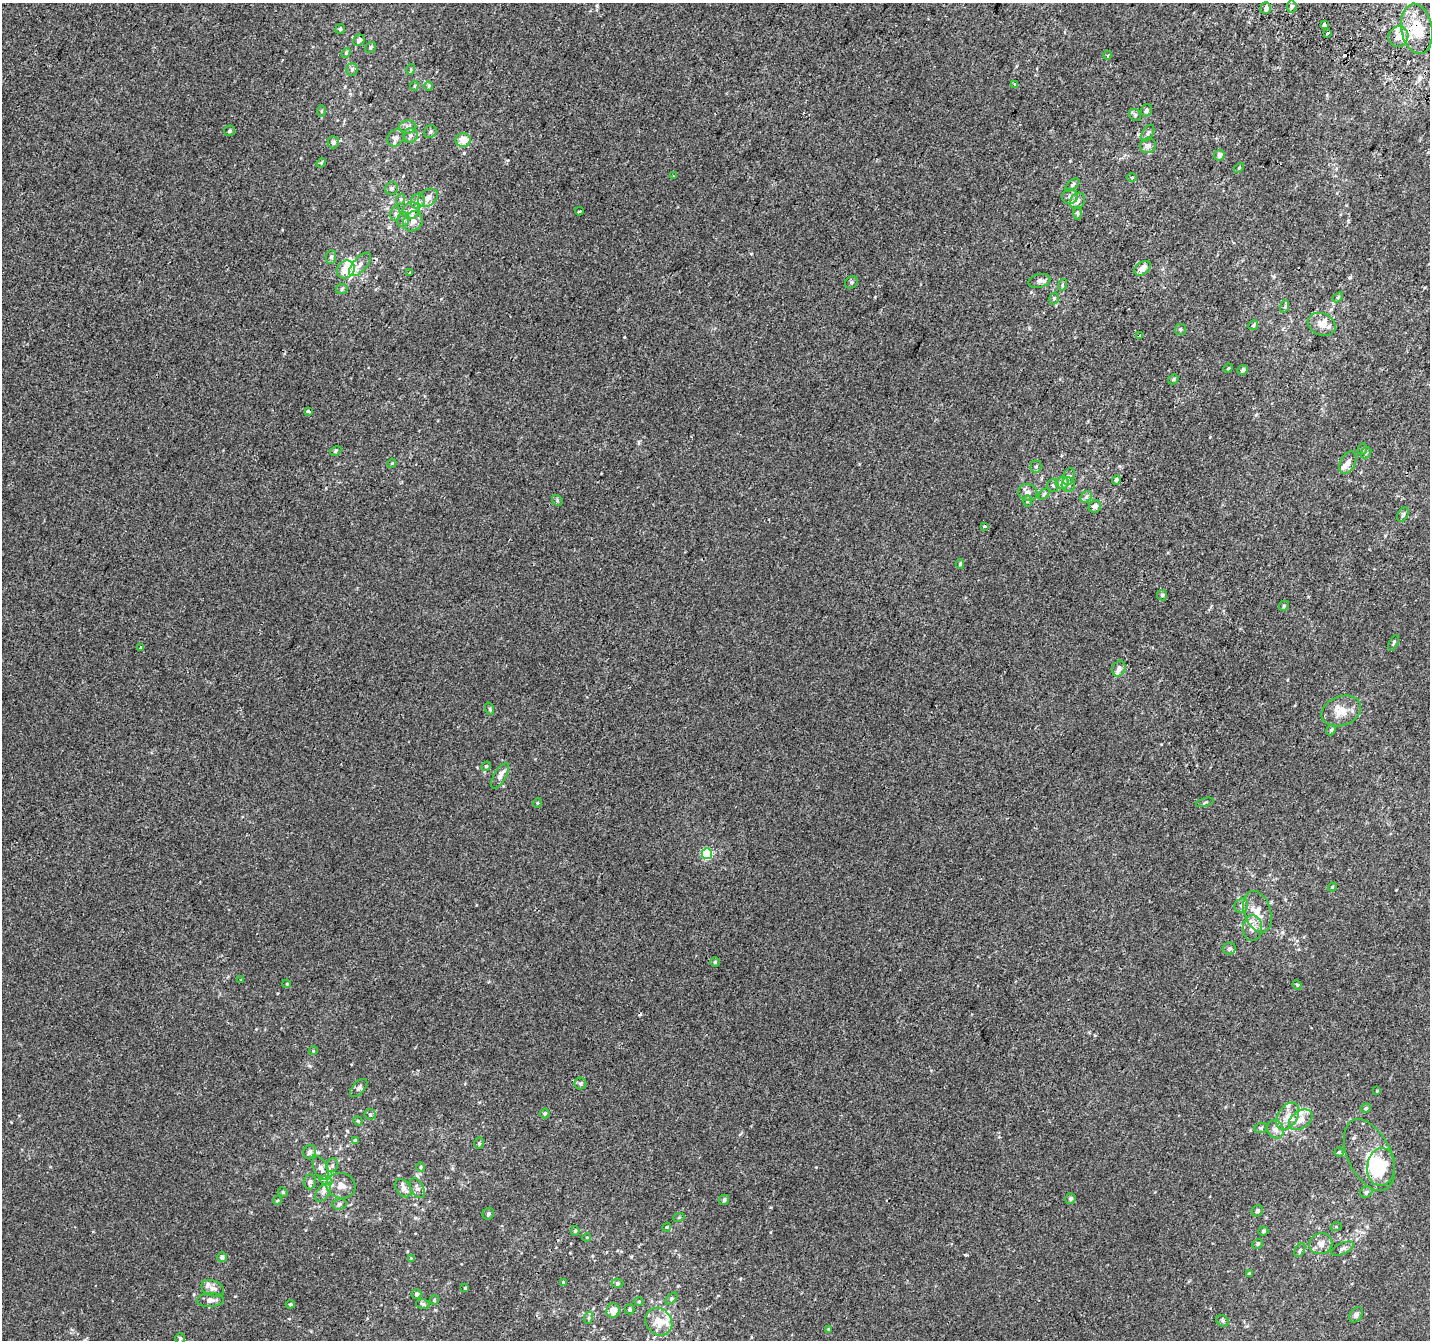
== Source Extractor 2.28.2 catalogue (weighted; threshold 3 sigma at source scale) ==
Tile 10 of 4 x 4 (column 2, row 3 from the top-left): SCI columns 1455-2882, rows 1644-2981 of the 5758 x 5899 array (HDU 1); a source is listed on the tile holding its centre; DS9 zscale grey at full resolution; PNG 1432 x 1342 px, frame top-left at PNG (2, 3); each listed source drawn as its Kron ellipse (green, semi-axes under 4 px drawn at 4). Shown black and unused: <1% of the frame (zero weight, under 2 of 3 exposures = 2% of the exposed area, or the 3 px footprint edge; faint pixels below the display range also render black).
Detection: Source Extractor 2.28.2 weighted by HDU 2 'WHT'; one run over the whole footprint, this tile lists its part. Background 2.19e-04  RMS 0.0036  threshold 0.0161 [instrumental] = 3 sigma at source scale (4.5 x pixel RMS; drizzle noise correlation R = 1.50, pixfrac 1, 0.0396/0.0396 arcsec/px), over >= 5 px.
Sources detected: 202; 2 inside a brighter object's white glare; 4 cosmic-ray / hot-pixel residue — neither listed nor drawn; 21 inside a brighter listed object's ellipse — not listed separately; the other 175 listed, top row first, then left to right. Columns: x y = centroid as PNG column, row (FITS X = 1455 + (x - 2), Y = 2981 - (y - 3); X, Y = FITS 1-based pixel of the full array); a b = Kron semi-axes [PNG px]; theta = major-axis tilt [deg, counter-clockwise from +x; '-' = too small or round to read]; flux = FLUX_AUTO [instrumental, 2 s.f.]
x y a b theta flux
1292 7 6 4 84 0.66
1266 8 6 5 - 1.3
1324 25 3 3 - 21
340 29 5 4 - 0.46
1417 29 25 15 -80 11
1327 33 3 2 - 0.73
1398 36 11 10 - 3
359 40 6 5 - 1.1
371 47 6 5 - 0.61
346 53 5 4 - 0.4
1108 55 4 3 - 0.34
411 69 5 3 - 0.36
352 70 6 5 - 0.7
1015 84 4 3 - 1.5
414 86 5 3 - 0.32
429 86 5 4 - 0.43
1146 110 6 5 - 0.98
321 111 5 3 - 0.37
1135 115 6 5 - 0.68
408 127 8 6 4 1.4
229 131 5 5 - 0.6
430 132 7 6 - 0.79
1148 133 9 5 60 1
411 136 7 7 - 1.2
396 138 9 7 46 1.6
463 140 7 6 - 4
333 142 6 5 - 0.84
1148 146 8 7 - 1.5
1219 155 6 5 - 1.4
321 163 5 4 - 0.33
1239 168 6 4 46 0.37
673 176 3 2 - 0.38
1132 178 5 3 - 0.34
1072 185 8 4 42 0.61
392 189 6 6 - 0.85
1070 197 8 7 - 1.4
428 198 11 7 39 2.1
401 199 6 3 72 0.44
418 201 8 6 59 1.6
1077 201 8 7 - 1.6
411 210 9 8 - 1.9
579 211 4 3 - 1
1078 213 6 4 -89 0.55
395 214 7 5 84 0.72
403 220 8 5 76 0.92
413 221 11 9 50 2.2
331 257 7 5 87 0.91
360 264 14 6 48 2.1
1142 268 9 6 38 2.3
346 269 10 8 42 5.9
410 273 4 3 - 0.29
1039 281 11 7 15 1.4
851 282 7 5 44 0.67
1062 285 6 4 73 0.41
342 289 6 5 - 0.59
1338 297 6 4 45 0.49
1054 298 6 4 74 0.58
1285 306 6 4 73 0.46
1322 324 14 11 -24 3.3
1253 325 5 4 - 0.54
1180 329 5 5 - 0.55
1139 336 3 3 - 0.4
1228 368 5 4 - 0.38
1243 370 5 4 - 0.87
1173 379 5 4 - 0.47
308 411 4 3 - 1.7
1362 449 6 4 69 0.52
336 451 6 4 30 0.52
1366 453 6 5 - 0.52
392 463 5 3 - 0.31
1348 463 12 7 63 1.9
1036 467 6 5 - 0.61
1069 477 9 5 72 0.82
1116 480 4 4 - 1.1
1062 483 6 6 - 2.6
1053 485 6 5 - 0.64
1068 485 7 6 - 1.3
1028 493 10 8 -22 1.8
1044 494 6 4 45 0.54
1086 497 6 5 - 0.79
557 500 6 4 -50 0.53
1027 501 6 4 87 0.49
1095 507 6 6 - 1.6
1403 515 8 5 63 0.69
984 526 3 3 - 0.9
960 564 4 4 - 0.47
1162 595 5 5 - 0.54
1284 606 5 4 - 0.43
1394 643 8 4 66 0.52
140 647 3 3 - 0.99
1119 668 8 6 67 1.4
490 709 6 4 -72 0.46
1341 711 20 14 21 5.4
1331 730 5 4 - 0.57
486 766 5 4 - 0.45
500 776 14 6 59 2.7
1205 802 9 3 15 0.39
537 803 5 3 - 0.31
707 854 5 5 - 30
1332 887 4 4 - 0.36
1241 906 7 6 - 1
1257 912 21 13 -72 5.8
1252 928 13 9 87 2.9
1229 949 6 6 - 0.98
715 962 5 4 - 0.49
241 980 3 3 - 0.74
287 984 4 3 - 0.31
1297 985 5 4 - 0.46
313 1051 4 3 - 0.29
580 1084 6 6 - 0.77
359 1088 11 6 48 0.97
1377 1091 4 3 - 0.29
1366 1108 5 4 - 0.47
545 1113 5 4 - 0.76
370 1114 6 5 - 0.62
1288 1116 15 9 58 3.3
1301 1120 13 8 34 2.8
358 1121 5 4 - 0.35
1261 1128 6 5 - 0.56
1275 1129 9 8 - 1.9
355 1140 3 3 - 0.37
479 1143 5 5 - 0.57
310 1152 7 6 - 1.4
1339 1152 4 4 - 0.44
1369 1155 38 21 -64 12
332 1165 7 5 67 0.87
421 1167 5 4 - 0.42
1381 1167 19 14 84 13
321 1168 12 6 -65 1.9
326 1181 6 4 -19 0.64
310 1182 7 6 - 1.4
341 1186 15 12 -15 3.6
403 1188 10 7 -51 2.1
417 1188 11 6 -63 1.3
283 1192 5 4 - 0.43
1366 1192 6 5 - 0.71
323 1193 10 6 52 1.3
1070 1199 5 5 - 0.91
277 1200 4 3 - 0.33
724 1200 5 5 - 0.78
340 1204 7 5 3 0.79
1257 1211 6 5 - 0.66
488 1214 6 5 - 0.6
679 1217 5 3 - 0.36
667 1227 4 4 - 0.34
1336 1227 5 3 - 0.35
575 1231 5 4 - 0.53
1263 1231 5 4 - 0.63
587 1237 4 3 - 0.27
1258 1244 6 5 - 0.6
1321 1244 11 10 - 2.4
1343 1249 12 5 23 1.1
1300 1250 7 4 60 0.7
222 1257 5 5 - 0.93
411 1258 3 3 - 0.23
1249 1273 4 3 - 0.35
564 1282 4 3 - 0.73
617 1283 6 4 1 0.51
213 1288 12 7 -20 2
465 1288 4 4 - 0.42
417 1294 5 5 - 0.91
671 1299 7 4 46 0.54
210 1300 13 7 3 2
434 1300 5 4 - 0.46
639 1302 5 3 - 0.35
290 1304 5 4 - 0.42
423 1304 7 5 -16 0.75
630 1309 5 5 - 0.52
613 1311 7 6 - 3.2
1356 1315 8 6 53 1.3
588 1318 6 4 70 0.44
1223 1321 6 5 - 0.58
659 1322 14 12 -52 5.5
829 1329 3 3 - 0.37
180 1338 5 5 - 0.65
Overlapping masked pixels (flux is a lower limit): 1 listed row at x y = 1417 29
Unlisted compact peaks at least as high as the median listed source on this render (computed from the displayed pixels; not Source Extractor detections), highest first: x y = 1350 277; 624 337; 966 1255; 1256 415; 310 1066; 639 442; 1348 221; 875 297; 415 1218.